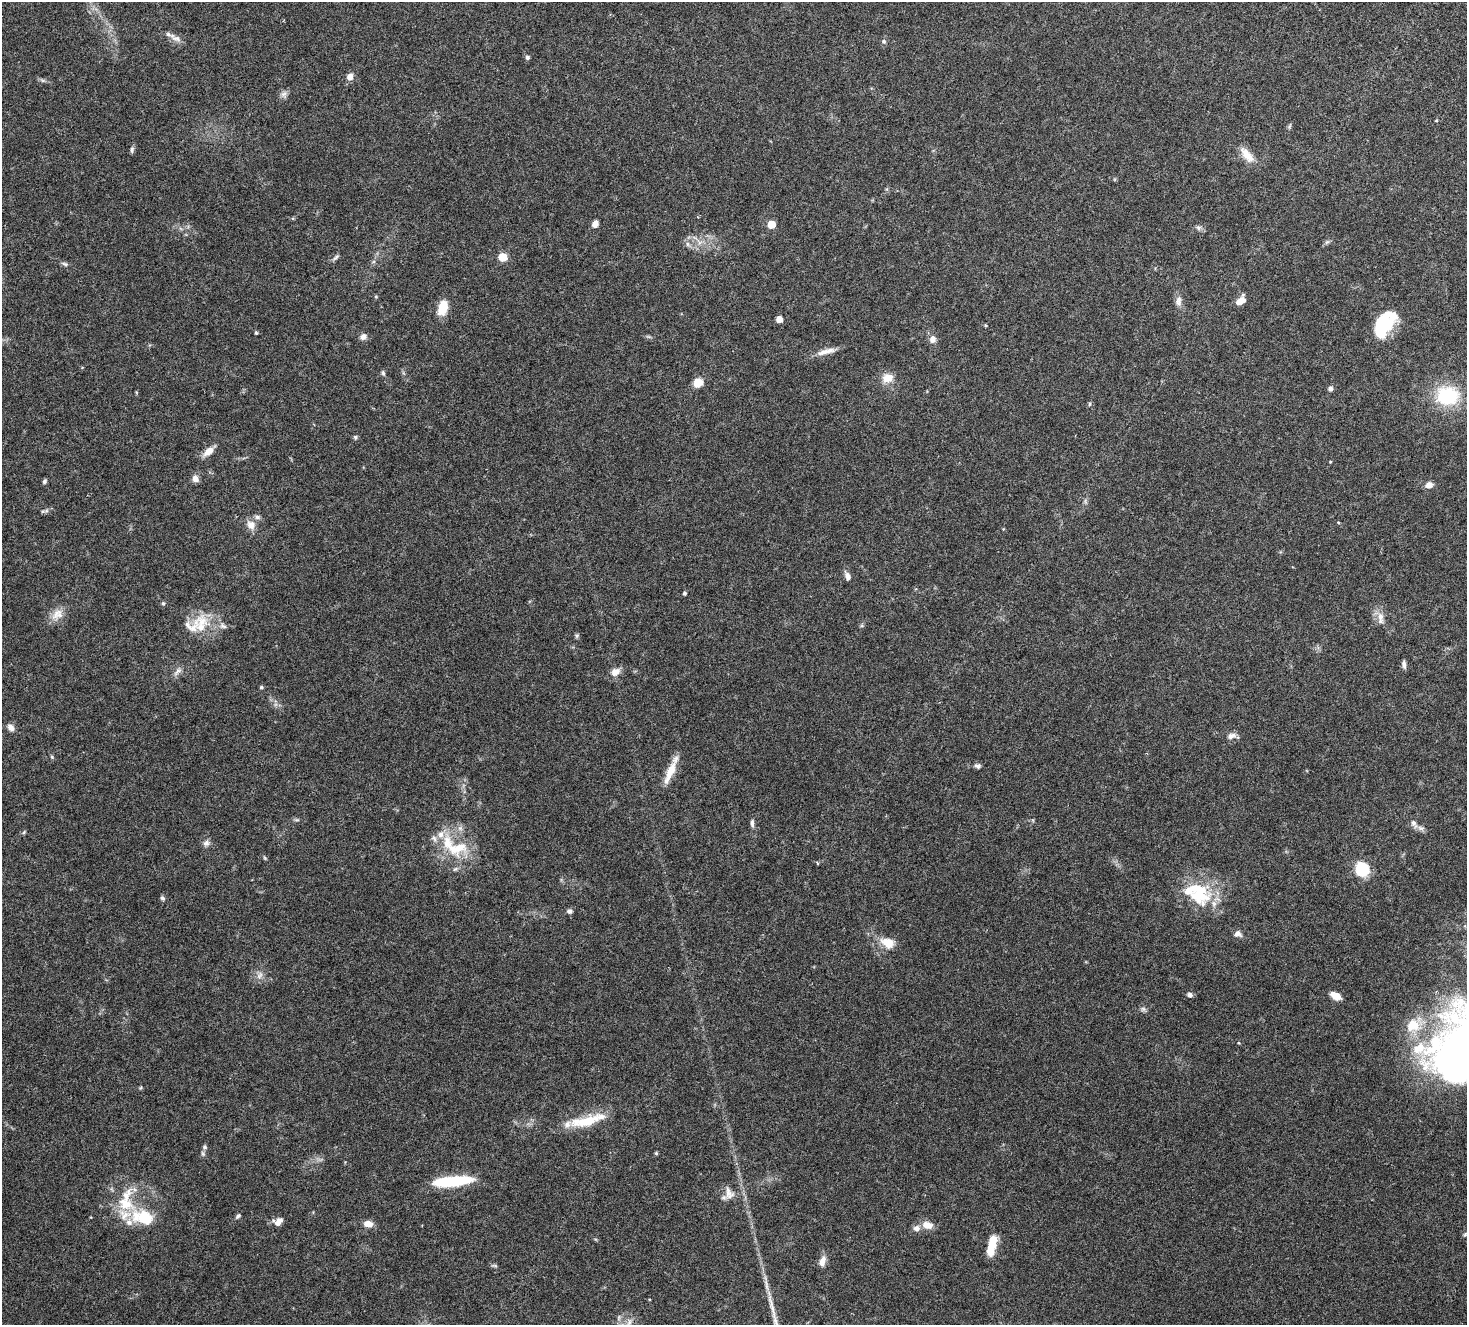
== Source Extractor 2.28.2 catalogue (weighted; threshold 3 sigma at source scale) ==
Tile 10 of 4 x 4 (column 2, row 3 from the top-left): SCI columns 1666-3130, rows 1812-3134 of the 6271 x 6331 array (HDU 1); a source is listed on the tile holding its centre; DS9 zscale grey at full resolution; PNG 1469 x 1327 px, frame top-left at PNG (2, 2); no overlay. Nothing masked; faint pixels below the display range render black.
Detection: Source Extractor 2.28.2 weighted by HDU 2 'WHT'; one run over the whole footprint, this tile lists its part. Background 0.0478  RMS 0.0023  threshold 0.00922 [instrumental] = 3 sigma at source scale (4.09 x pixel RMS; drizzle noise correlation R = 1.36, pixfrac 0.8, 0.0396/0.0396 arcsec/px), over >= 5 px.
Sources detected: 116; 4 inside a brighter object's white glare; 1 cosmic-ray / hot-pixel residue — not listed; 12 inside a brighter listed object's ellipse — not listed separately; the other 99 listed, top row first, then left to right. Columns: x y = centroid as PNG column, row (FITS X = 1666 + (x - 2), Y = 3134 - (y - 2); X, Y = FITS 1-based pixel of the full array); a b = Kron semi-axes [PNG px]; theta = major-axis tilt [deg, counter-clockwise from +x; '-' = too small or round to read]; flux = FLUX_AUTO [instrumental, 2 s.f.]
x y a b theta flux
175 38 19 7 -28 1.1
884 41 6 6 - 0.37
527 57 5 5 - 0.38
350 77 8 7 - 1.1
43 80 9 4 -8 0.38
284 94 11 8 -79 0.7
1436 121 5 3 - 0.15
1290 126 9 3 69 0.23
132 149 9 5 84 0.39
1247 155 25 10 -50 2.3
595 224 8 6 61 1
771 224 5 5 - 4.5
1198 228 7 7 - 0.49
1327 242 8 4 44 0.35
688 244 7 6 - 0.56
336 257 11 4 45 0.42
503 257 5 5 - 6.4
65 264 10 5 -16 0.41
1241 300 11 7 42 1.7
1178 301 15 8 84 0.99
443 308 13 8 73 4.5
779 319 5 5 - 2
1382 323 28 16 14 6.8
256 333 5 4 - 0.2
363 337 9 7 30 0.75
649 337 8 3 -19 0.28
933 339 9 8 - 1.1
826 351 26 7 14 1.7
383 373 7 5 -74 0.33
888 378 15 12 14 2.1
698 383 9 8 - 2.4
1330 388 5 5 - 0.63
1447 396 25 20 -1 11
1089 404 6 4 89 0.21
355 437 5 5 - 0.31
208 451 15 7 37 1.6
1330 462 4 3 - 0.13
195 479 8 7 - 0.97
44 481 6 5 - 0.38
1429 485 9 7 14 1
46 511 10 4 12 0.41
1339 523 4 3 - 0.17
251 525 13 10 -56 1.5
847 576 12 7 -70 0.8
684 593 4 4 - 0.33
163 603 6 5 - 0.26
57 614 20 13 40 2
1380 617 14 9 -89 1.4
192 626 41 23 28 5.8
577 636 6 5 - 0.27
1404 664 11 5 -84 0.53
178 671 16 6 45 0.83
615 672 13 10 28 1.3
261 687 5 4 - 0.23
11 728 10 7 -39 0.88
1231 736 13 7 16 0.88
52 757 5 4 - 0.22
978 766 8 6 -13 0.48
671 770 37 7 67 3.1
297 820 8 4 0 0.27
752 823 11 5 -89 0.5
1414 824 15 8 -56 1
24 832 6 4 47 0.22
441 834 11 9 82 1.3
206 843 9 8 - 0.7
457 848 32 19 14 6.6
265 858 6 4 -59 0.21
817 863 5 3 - 0.16
455 869 9 4 35 0.38
1362 870 10 10 - 9.5
1199 895 36 26 -24 9.2
162 898 6 6 - 0.37
569 911 7 6 - 0.5
1238 934 9 8 - 0.8
887 943 20 13 -24 2.7
259 975 12 7 56 0.88
1190 995 5 5 - 0.7
1336 996 11 6 -29 1.9
1143 1009 7 6 - 0.42
1413 1025 19 16 24 4.7
1457 1073 23 16 -15 30
140 1088 6 3 70 0.19
586 1121 48 12 18 5.6
204 1147 7 6 - 0.44
656 1153 5 5 - 0.2
453 1181 40 9 5 11
729 1193 19 11 -68 1.6
125 1203 29 19 -25 6.4
238 1216 7 5 39 0.33
278 1222 11 8 21 1.2
368 1224 9 6 -11 1.6
927 1225 12 8 -14 1.9
917 1228 9 8 - 0.93
1465 1234 6 5 - 0.28
992 1246 24 10 69 3.1
822 1261 14 7 75 1.2
494 1266 8 4 -9 0.28
766 1286 18 4 -82 0.93
629 1322 12 6 66 0.82
Isophote crosses this tile's border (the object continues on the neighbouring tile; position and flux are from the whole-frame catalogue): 1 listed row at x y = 1457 1073